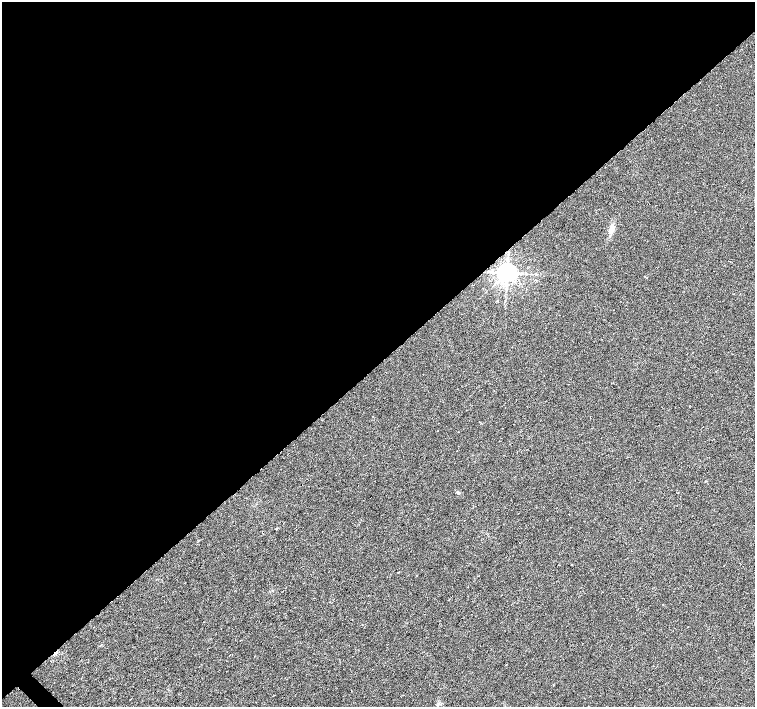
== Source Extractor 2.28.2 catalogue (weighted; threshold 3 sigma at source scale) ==
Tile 2 of 4 x 4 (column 2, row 1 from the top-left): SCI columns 1507-3011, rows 4379-5788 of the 6024 x 6005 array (HDU 1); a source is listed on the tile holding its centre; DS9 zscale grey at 2 x 2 block average (1 PNG px = mean of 2 x 2 image px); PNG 757 x 709 px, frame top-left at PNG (2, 2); no overlay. Shown black and unused: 52% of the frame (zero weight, under 3 of 6 exposures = <1% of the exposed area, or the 3 px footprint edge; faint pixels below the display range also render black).
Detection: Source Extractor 2.28.2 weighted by HDU 2 'WHT'; one run over the whole footprint, this tile lists its part. Background 0.00658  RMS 0.0039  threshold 0.0159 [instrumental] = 3 sigma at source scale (4.09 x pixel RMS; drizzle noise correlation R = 1.36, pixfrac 0.8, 0.0396/0.0396 arcsec/px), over >= 5 px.
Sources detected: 3; all 3 listed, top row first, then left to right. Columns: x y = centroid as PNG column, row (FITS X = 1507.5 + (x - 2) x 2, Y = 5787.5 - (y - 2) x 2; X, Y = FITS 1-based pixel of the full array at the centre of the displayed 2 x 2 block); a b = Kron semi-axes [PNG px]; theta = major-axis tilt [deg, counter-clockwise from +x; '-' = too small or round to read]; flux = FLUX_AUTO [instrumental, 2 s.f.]
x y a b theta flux
611 229 8 6 69 4.7
507 273 5 4 - 770
458 493 4 3 - 1